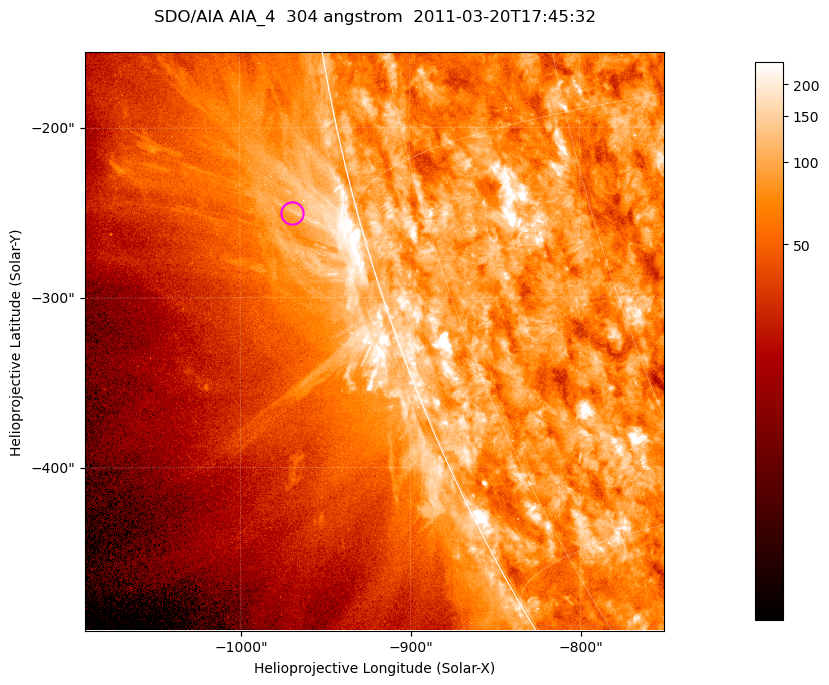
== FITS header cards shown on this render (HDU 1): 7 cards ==
TELESCOP= 'SDO/AIA '           / For AIA: SDO/AIA
INSTRUME= 'AIA_4   '           / For AIA: AIA_ATA1, AIA_ATA2, AIA_ATA3 or AIA_AT
WAVELNTH=                  304 / [angstrom] Wavelength
WAVEUNIT= 'angstrom'           / Wavelength unit: angstrom
DATE-OBS= '2011-03-20T17:45:32.126' / [ISO] Date when observation started; ISO 8
CTYPE1  = 'HPLN-TAN'           / CTYPE1; Typically HPLN
CTYPE2  = 'HPLT-TAN'           / CTYPE2; Typically HPLT

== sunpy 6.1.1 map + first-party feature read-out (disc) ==
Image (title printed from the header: SDO/AIA AIA_4  304 angstrom  2011-03-20T17:45:32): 568 x 568 px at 0.6 arcsec/px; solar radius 964 arcsec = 1606 px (partial field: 1.8% of the solar disc is inside the frame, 44% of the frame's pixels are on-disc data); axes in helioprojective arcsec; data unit not stated in the header (colour bar unlabelled)
Orientation: roll -0.132 deg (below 1 deg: not rotated)
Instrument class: DISC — disc imager (sunpy class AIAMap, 304 A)
Bright regions (active regions / flare kernels): reference = the on-disc median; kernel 5 px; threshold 5 sigma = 141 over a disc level ~80.2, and >= 1.15x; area >= 322 px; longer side >= 7 px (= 4.2 arcsec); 0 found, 0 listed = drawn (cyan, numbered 1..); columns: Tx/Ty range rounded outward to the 2 arcsec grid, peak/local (2 s.f.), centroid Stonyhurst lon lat
Off-limb structures (1.02-1.3 R_sun): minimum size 161 px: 7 found; the strongest spans PA ~100..105 deg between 1.02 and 1.07 R_sun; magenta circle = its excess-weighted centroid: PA ~105 deg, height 1.04 R_sun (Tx ~-970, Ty ~-250 arcsec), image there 1.6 x the reference